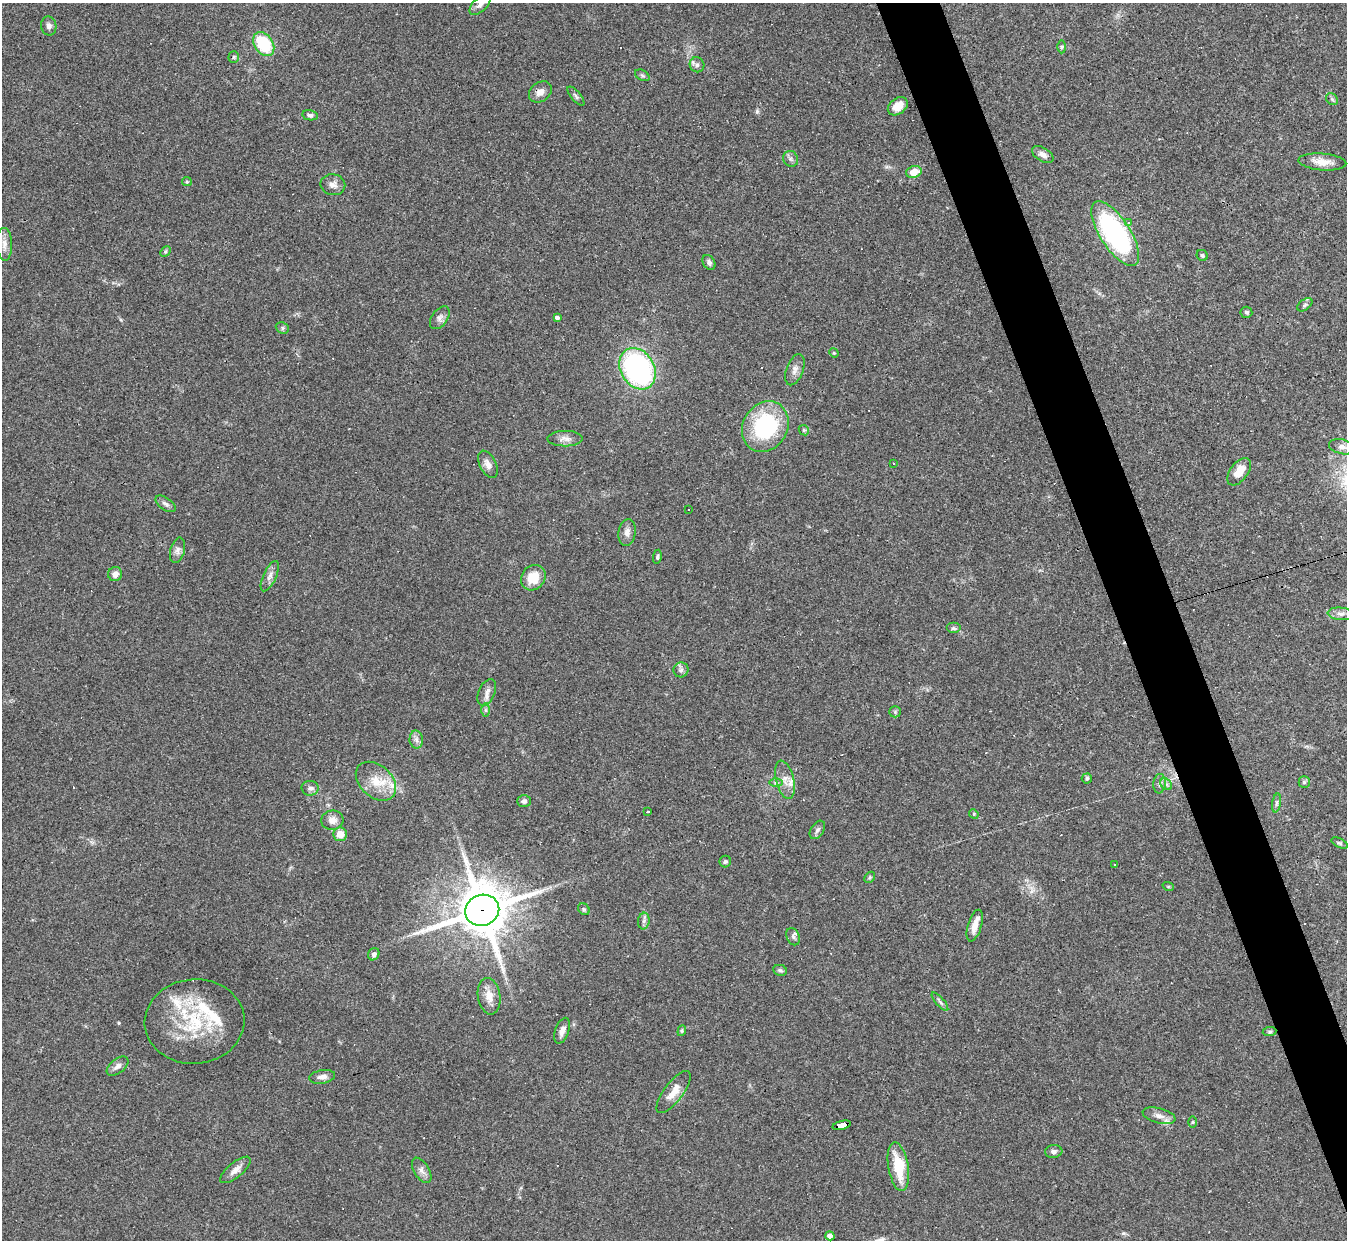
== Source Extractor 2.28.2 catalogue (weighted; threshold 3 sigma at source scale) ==
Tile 6 of 4 x 4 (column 2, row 2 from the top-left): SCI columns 1346-2690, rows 2621-3858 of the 5380 x 5366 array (HDU 1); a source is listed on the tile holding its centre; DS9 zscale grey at full resolution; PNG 1349 x 1242 px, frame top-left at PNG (2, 3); each listed source drawn as its Kron ellipse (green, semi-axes under 4 px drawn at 4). Shown black and unused: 4% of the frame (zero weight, under 3 of 4 exposures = <1% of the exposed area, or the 3 px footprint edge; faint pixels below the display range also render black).
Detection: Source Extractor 2.28.2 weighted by HDU 2 'WHT'; one run over the whole footprint, this tile lists its part. Background 0.048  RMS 0.0043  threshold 0.0194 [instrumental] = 3 sigma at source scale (4.5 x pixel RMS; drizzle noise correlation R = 1.50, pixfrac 1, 0.05/0.05 arcsec/px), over >= 5 px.
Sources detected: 118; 13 cosmic-ray / hot-pixel residue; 1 long thin detection or spike segment (spike, bleed or trail) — neither listed nor drawn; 6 inside a brighter listed object's ellipse — not listed separately; the other 98 listed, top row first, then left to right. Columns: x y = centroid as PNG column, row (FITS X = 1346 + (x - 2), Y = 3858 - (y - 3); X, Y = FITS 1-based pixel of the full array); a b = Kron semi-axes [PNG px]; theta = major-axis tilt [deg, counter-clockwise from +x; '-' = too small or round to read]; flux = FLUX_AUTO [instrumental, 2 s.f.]
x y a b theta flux
480 4 13 7 44 2
49 26 9 7 -79 1.6
264 44 13 9 -54 21
1061 47 6 4 90 0.66
234 57 5 5 - 0.64
697 65 8 7 - 1.4
642 75 8 5 -29 0.77
540 92 12 9 38 3.1
576 96 12 5 -50 1
1332 99 7 5 -45 0.8
898 106 11 7 38 5.7
310 115 8 5 -11 1.3
1043 154 12 6 -32 2.2
791 159 8 7 - 1.4
1322 162 24 8 -4 5.6
914 172 8 6 16 5.4
187 182 5 4 - 0.46
333 185 12 10 -10 2.6
1128 223 3 3 - 11
1115 234 37 15 -57 78
4 244 16 8 -89 2.9
165 251 6 4 46 0.59
1202 255 6 5 - 0.81
709 262 8 5 -59 1.3
1305 305 9 5 38 0.97
1246 312 6 5 - 0.88
557 317 4 3 - 3.5
440 318 13 7 54 1.9
282 328 7 5 -23 0.82
834 353 5 4 - 0.44
637 369 22 17 -59 83
795 370 16 8 70 2.6
765 426 26 22 61 42
804 430 6 4 -44 0.64
565 439 17 7 0 2.8
1342 447 13 7 -13 2.3
894 463 3 2 - 0.47
488 464 14 8 -63 2.8
1239 472 16 9 53 6.5
166 504 11 6 -35 1.5
688 510 2 2 - 0.32
627 532 13 8 82 2.5
177 550 13 7 75 2
657 557 7 3 83 0.7
115 574 7 7 - 2.6
270 576 16 6 65 2.4
533 578 13 11 51 8.5
1341 614 13 6 -4 2.1
953 628 7 5 0 0.95
681 670 7 7 - 1.3
487 692 14 8 66 2.5
485 710 6 4 -89 0.82
895 712 6 5 - 0.71
416 740 9 6 -87 1.8
1087 778 5 5 - 0.91
785 780 19 9 -76 4
376 781 23 16 -42 9.6
1304 782 6 5 - 0.73
776 783 6 4 0 0.84
1159 784 9 6 83 1.5
1166 784 7 5 -44 1.2
310 788 8 7 - 1.8
524 801 7 6 - 1.2
1276 803 9 4 79 0.94
648 812 3 3 - 3
974 814 5 4 - 0.48
332 820 11 9 5 3
817 830 10 6 57 1.4
340 834 7 7 - 5.3
1340 843 8 4 -27 0.79
725 861 6 6 - 0.75
1115 864 3 2 - 0.38
870 877 6 4 46 0.67
1168 886 6 4 -18 0.51
584 909 6 5 - 0.73
482 910 17 15 21 2200
644 921 8 5 82 1.3
975 926 16 7 73 3.9
793 937 9 6 -65 1.2
374 954 6 5 - 1.5
780 970 7 5 -11 0.95
489 996 18 11 -82 5.1
940 1002 12 4 -49 1.1
195 1021 50 42 4 35
562 1031 13 7 70 2.9
682 1031 5 4 - 0.57
1270 1032 7 4 6 0.76
117 1066 12 7 38 2.2
322 1077 13 6 9 2.5
674 1092 25 9 53 5.4
1159 1116 17 7 -15 3
1192 1122 6 4 89 0.48
842 1125 9 4 14 140
1054 1151 9 6 4 1.4
898 1167 25 10 -81 15
235 1170 19 7 39 3.1
422 1170 14 7 -58 2.3
830 1236 4 4 - 2.3
Overlapping masked pixels (flux is a lower limit): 2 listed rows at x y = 482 910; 842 1125
Isophote crosses this tile's border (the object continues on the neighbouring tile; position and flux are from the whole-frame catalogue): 1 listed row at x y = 480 4
Unlisted compact peaks at least as high as the median listed source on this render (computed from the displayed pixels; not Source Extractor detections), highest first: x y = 757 111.